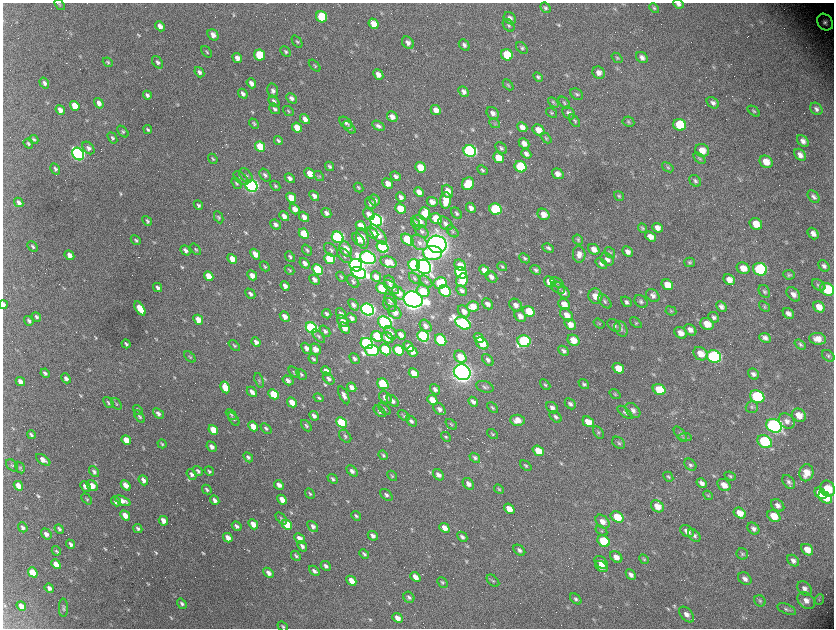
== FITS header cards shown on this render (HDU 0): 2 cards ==
NAXIS1  =                 1663 / length of data axis 1
NAXIS2  =                 1252 / length of data axis 2

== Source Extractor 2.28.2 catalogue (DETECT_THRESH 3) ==
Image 1663 x 1252 px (HDU 0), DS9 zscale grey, zoomed out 1/2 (1 PNG px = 2 x 2 image px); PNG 836 x 630 px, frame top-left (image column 2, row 1251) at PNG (3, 3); each listed source drawn as its Kron ellipse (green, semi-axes under 4 px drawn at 4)
Background 2900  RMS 52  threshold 156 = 3 sigma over >= 5 px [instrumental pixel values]
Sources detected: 729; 91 cannot appear on this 1/2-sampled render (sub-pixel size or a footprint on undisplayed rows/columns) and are neither listed nor drawn; of the other 638, the 500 brightest by FLUX_AUTO listed and drawn (138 fainter detections omitted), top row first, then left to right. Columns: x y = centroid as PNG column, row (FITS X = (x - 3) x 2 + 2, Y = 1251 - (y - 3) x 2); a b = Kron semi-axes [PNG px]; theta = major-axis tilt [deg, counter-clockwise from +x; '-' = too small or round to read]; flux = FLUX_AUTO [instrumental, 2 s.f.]
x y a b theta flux
60 4 6 3 -54 1.4e+04
678 4 5 4 - 3.7e+04
545 8 6 4 -44 2.6e+04
654 8 5 4 - 1.9e+04
322 17 6 5 - 4.8e+05
510 18 7 5 -46 5.0e+04
825 22 9 7 -50 5.2e+04
374 24 5 4 - 1.3e+05
509 25 7 5 -52 2.2e+04
160 26 5 4 - 5.6e+04
213 35 6 4 -51 6.3e+04
297 42 7 4 -50 1.8e+04
408 43 7 5 -49 5.1e+04
464 45 6 4 -47 3.3e+04
522 48 7 4 -47 2.1e+04
207 52 6 3 -52 1.4e+04
286 52 6 4 -47 2.0e+04
259 55 6 5 - 4.8e+05
507 55 6 5 - 3.8e+05
642 57 6 5 - 4.8e+04
237 58 5 4 - 6.4e+04
617 58 6 4 -39 1.7e+04
108 62 5 4 - 1.5e+04
158 62 7 4 -52 3.0e+04
315 66 7 4 -45 1.7e+04
199 72 5 4 - 3.5e+04
599 73 6 6 - 6.1e+04
378 74 5 4 - 6.6e+04
538 77 6 4 -45 2.4e+04
44 83 6 4 -56 3.3e+04
251 83 5 4 - 5.8e+04
508 85 6 3 -45 1.5e+04
273 91 7 5 -78 3.9e+04
464 92 6 4 -50 5.0e+04
243 94 5 4 - 3.7e+04
577 94 7 5 -37 2.5e+04
147 95 4 3 - 3.1e+04
292 98 6 4 -45 4.0e+04
274 101 6 4 -50 3.1e+04
553 102 6 4 -44 1.6e+04
99 103 6 4 -55 5.3e+04
564 103 7 4 -47 2.0e+04
713 103 7 5 -39 3.8e+04
75 106 5 4 - 1.6e+05
275 109 6 4 -40 2.8e+04
816 109 7 5 -48 4.1e+04
60 110 5 4 - 5.8e+04
436 110 5 4 - 8.9e+04
288 111 6 3 -40 1.6e+04
754 111 7 3 -38 1.6e+04
493 113 7 5 -47 5.4e+04
551 113 6 4 -36 1.6e+04
569 113 7 5 -49 5.4e+04
392 117 6 5 - 7.1e+04
305 119 5 4 - 7.1e+04
575 121 7 4 -53 1.9e+04
628 122 6 5 - 1.9e+04
346 123 7 5 -40 2.7e+04
254 124 5 3 - 1.6e+04
495 124 5 4 - 1.5e+04
680 125 6 6 - 4.0e+05
378 126 7 4 -32 4.1e+04
349 127 7 4 -45 2.4e+04
522 127 5 4 - 8.0e+04
297 128 5 4 - 1.7e+05
148 129 4 3 - 2.0e+04
538 130 6 5 - 1.2e+05
123 131 7 4 -46 1.8e+04
112 138 6 4 -52 2.0e+04
546 138 6 4 -43 1.6e+04
34 139 5 3 - 1.9e+04
278 140 5 3 - 2.1e+04
803 141 7 5 -45 5.5e+04
524 143 6 4 -44 7.5e+04
28 144 5 3 - 1.8e+04
260 147 5 4 - 3.1e+05
88 148 7 5 -48 4.1e+04
501 148 7 4 -46 2.5e+04
702 150 7 6 - 1.2e+05
470 151 6 6 - 2.6e+06
78 154 7 5 -52 3.8e+06
526 154 5 4 - 4.6e+04
800 155 7 5 -44 6.7e+04
498 158 6 5 - 1.9e+05
699 158 7 3 -44 1.7e+04
213 159 5 3 - 1.5e+04
766 162 7 5 -37 1.5e+05
329 166 5 3 - 2.3e+04
420 167 6 5 - 2.4e+05
521 167 6 5 - 6.7e+05
668 167 6 4 -35 1.6e+04
55 169 6 4 -58 2.7e+04
482 170 6 4 -44 2.1e+04
310 174 6 4 -44 1.6e+05
558 174 6 5 - 6.8e+04
265 175 7 5 -56 3.2e+04
246 176 8 5 -52 3.2e+04
319 176 6 3 -40 1.4e+04
396 176 5 4 - 3.8e+04
241 178 9 5 -40 2.8e+04
290 178 5 4 - 3.7e+04
695 181 6 5 - 2.7e+04
236 183 6 3 -55 1.7e+04
388 183 6 4 -45 8.0e+04
468 184 6 6 - 3.2e+05
252 186 6 5 - 4.5e+06
275 186 6 3 -45 1.7e+04
359 187 5 3 - 1.8e+04
447 191 7 5 -67 9.8e+04
419 192 5 4 - 8.4e+04
314 196 5 4 - 4.4e+04
619 196 5 4 - 1.7e+04
401 197 5 4 - 4.4e+04
814 197 7 5 -50 3.7e+04
291 198 5 4 - 2.0e+05
375 200 6 5 - 4.3e+04
446 200 8 5 86 1.9e+05
19 202 5 3 - 4.8e+04
432 202 5 4 - 8.2e+04
370 203 6 5 - 4.4e+04
198 205 5 3 - 2.5e+04
471 208 5 4 - 5.0e+04
295 209 6 4 -50 9.0e+04
400 209 5 4 - 2.5e+05
495 209 6 5 - 1.0e+06
326 213 5 4 - 4.3e+04
424 213 6 5 - 2.0e+05
456 213 6 4 -49 2.7e+04
369 214 6 5 - 7.0e+04
543 214 6 5 - 1.1e+05
284 216 5 4 - 6.8e+04
219 217 6 4 -63 1.8e+04
304 217 6 4 -49 6.5e+04
436 219 6 5 - 3.0e+05
376 220 6 5 - 3.6e+06
147 221 5 3 - 1.8e+04
420 221 7 5 -36 6.5e+04
445 223 8 5 -43 4.1e+04
275 224 5 4 - 4.6e+04
416 224 6 4 -65 2.7e+04
756 224 6 5 - 1.7e+05
361 226 5 4 - 1.6e+05
642 228 5 4 - 1.7e+04
657 228 5 4 - 7.7e+04
422 231 8 5 -43 3.1e+04
452 231 7 4 -47 2.1e+04
372 233 6 4 -43 6.7e+04
304 234 5 4 - 4.1e+05
813 234 6 4 -50 6.3e+04
378 235 12 5 -51 1.1e+05
338 237 6 5 - 2.6e+06
650 237 6 4 -33 8.3e+04
362 238 11 6 -75 1.1e+05
358 239 7 5 -46 8.0e+04
136 240 5 3 - 1.8e+04
407 240 7 5 -41 5.2e+05
578 240 5 4 - 1.8e+04
419 243 9 6 -37 5.2e+04
437 244 9 8 - 1.3e+07
33 247 6 3 -46 2.3e+04
382 247 6 5 - 2.0e+06
548 248 6 4 -26 2.5e+04
196 249 6 4 -47 1.9e+04
346 249 8 5 -60 1.6e+05
594 249 6 5 - 8.9e+04
185 250 5 4 - 4.4e+04
307 250 6 4 -51 1.9e+04
331 250 8 5 -47 3.1e+04
628 252 6 4 -42 5.2e+04
433 253 9 7 -4 5.4e+05
610 253 6 4 -51 1.8e+04
255 254 6 4 -50 9.2e+04
579 254 8 6 -87 6.7e+04
69 255 5 4 - 8.1e+04
344 256 9 5 -48 3.7e+04
290 257 6 3 -49 2.1e+04
368 258 8 6 -19 5.0e+06
525 258 6 4 -42 2.3e+04
232 259 5 4 - 1.3e+05
330 259 6 5 - 5.5e+05
607 259 7 5 -44 4.8e+04
388 262 8 5 -19 1.1e+05
689 262 5 4 - 2.0e+04
305 263 6 4 -49 5.8e+04
601 264 6 4 -39 3.0e+04
356 265 6 6 - 4.8e+06
414 265 6 5 - 2.0e+06
460 265 6 5 - 1.3e+05
265 266 5 3 - 1.6e+04
824 266 6 4 -50 3.5e+04
424 267 8 6 -45 6.7e+06
502 267 5 3 - 1.8e+04
743 268 6 5 - 1.3e+05
317 269 6 5 - 7.3e+05
760 269 7 6 - 1.2e+06
290 270 5 3 - 1.5e+04
484 270 6 4 -45 8.3e+04
535 270 6 4 -42 2.7e+04
359 273 7 5 -24 3.9e+06
461 273 6 5 - 8.0e+05
252 275 5 4 - 8.7e+04
789 275 6 4 -8 2.3e+04
209 276 5 4 - 1.7e+05
341 277 5 3 - 1.5e+04
376 277 6 4 -46 7.6e+04
491 277 7 5 -45 5.0e+04
414 278 7 4 -46 1.9e+04
314 280 6 4 -45 5.2e+04
462 280 7 5 63 2.3e+05
729 280 6 5 - 9.4e+04
353 281 7 5 -48 2.7e+04
390 282 7 5 -61 5.5e+04
426 282 7 4 -42 2.3e+04
550 282 6 5 - 1.2e+05
440 283 6 6 - 3.6e+05
557 283 7 4 -34 2.1e+04
667 285 6 5 - 1.3e+05
819 285 7 5 -36 2.6e+04
285 286 5 3 - 4.5e+04
391 287 9 4 -41 4.2e+04
158 288 5 3 - 3.6e+04
382 288 6 4 -40 5.4e+05
558 288 8 5 -33 2.9e+04
827 289 7 6 - 4.9e+05
462 290 6 4 -43 4.2e+04
423 291 7 5 -38 2.5e+05
445 291 6 5 - 1.1e+06
764 291 7 5 -57 2.6e+04
564 292 6 5 - 4.0e+04
399 293 7 5 -42 9.8e+04
250 294 6 4 -46 3.2e+04
793 294 8 5 -48 6.1e+04
595 296 7 7 - 1.5e+05
653 296 7 5 -40 4.4e+04
413 299 9 8 - 1.1e+07
391 300 7 5 -50 2.9e+04
605 301 8 5 -46 2.8e+04
641 301 7 5 -40 3.1e+04
626 302 6 4 -43 3.0e+04
487 304 6 4 -45 5.5e+04
564 304 6 5 - 1.2e+05
3 305 4 3 - 3.0e+04
353 305 6 4 -51 3.2e+04
390 305 8 5 -51 4.7e+04
516 305 7 5 -43 5.5e+04
473 306 6 5 - 1.4e+05
764 306 6 4 -38 1.8e+04
721 307 6 4 -44 4.3e+04
819 307 6 5 - 1.4e+05
140 308 8 4 -56 2.5e+05
368 309 7 5 -35 5.1e+06
464 311 7 5 -42 7.6e+04
529 311 6 5 - 2.9e+05
671 311 5 4 - 1.5e+04
395 312 7 5 -43 8.6e+04
341 313 6 4 -54 3.4e+04
788 313 6 5 - 5.7e+04
327 314 5 3 - 2.6e+04
566 315 7 5 -42 9.8e+04
520 316 6 5 - 6.9e+04
36 317 5 3 - 2.2e+04
285 317 5 4 - 7.7e+04
714 317 6 5 - 3.3e+04
352 318 5 4 - 4.2e+04
198 320 5 4 - 1.6e+05
29 321 5 3 - 2.7e+04
343 321 7 5 -47 6.1e+04
385 323 7 5 -34 2.3e+06
463 323 8 5 -30 3.2e+06
599 323 6 4 -35 1.5e+04
636 323 7 3 -42 1.5e+04
570 324 6 5 - 1.1e+05
707 324 7 6 - 1.7e+05
614 325 8 5 -39 3.2e+04
426 326 7 5 -49 5.1e+04
311 328 6 5 - 2.4e+06
344 328 6 4 -48 9.9e+04
621 329 8 6 -59 3.9e+04
690 330 7 5 -42 6.1e+04
325 331 6 4 -49 2.7e+04
391 333 7 5 -52 4.3e+04
681 333 7 5 -36 8.3e+04
401 335 5 4 - 7.0e+04
318 336 8 4 -48 2.5e+04
377 336 6 5 - 7.6e+05
423 336 6 5 - 1.8e+06
387 338 6 5 - 1.5e+05
479 338 5 4 - 7.4e+04
765 338 6 4 -26 4.7e+04
818 339 8 6 -8 1.1e+05
441 340 6 5 - 9.7e+05
573 340 6 5 - 1.5e+05
524 341 6 6 - 1.6e+06
256 342 5 3 - 4.6e+04
367 343 6 5 - 2.5e+06
482 343 7 5 -42 1.9e+05
126 344 4 3 - 2.7e+04
800 344 6 4 -36 2.3e+04
234 345 6 4 -42 2.1e+04
409 347 6 4 -46 8.1e+04
306 348 6 4 -47 4.8e+04
316 349 6 5 - 9.1e+04
372 350 7 5 -7 2.0e+06
385 350 6 5 - 9.4e+05
399 350 6 5 - 5.9e+05
412 351 5 4 - 6.7e+04
564 351 6 4 -42 3.1e+04
700 354 8 6 -36 1.4e+05
828 356 7 5 -37 2.3e+04
190 357 7 3 -46 1.4e+04
460 357 7 5 -48 2.2e+05
714 357 7 6 - 2.4e+06
354 358 6 4 -49 3.6e+04
313 359 5 3 - 2.0e+04
488 360 7 4 -49 3.3e+04
618 368 6 5 - 1.8e+05
326 371 5 4 - 1.8e+05
294 372 7 3 -46 1.5e+04
462 372 8 7 - 1.0e+07
45 373 5 3 - 2.7e+04
414 373 5 4 - 1.7e+05
301 374 6 4 -48 2.0e+04
753 374 6 5 - 3.8e+04
66 378 5 3 - 4.2e+04
329 379 7 4 -46 3.8e+04
259 380 7 4 -71 1.9e+04
288 380 6 4 -33 4.4e+04
20 381 5 4 - 6.2e+04
383 384 6 5 - 8.2e+05
584 384 6 4 -39 2.4e+04
545 385 6 4 -44 1.8e+04
225 387 6 4 -62 2.3e+05
352 387 5 4 - 6.3e+04
485 387 9 5 -17 2.9e+04
435 389 6 4 -52 3.3e+04
659 389 7 5 -29 3.6e+05
252 392 6 3 -47 6.3e+04
274 394 5 4 - 3.6e+05
615 394 6 4 -37 1.6e+04
344 395 9 4 -65 5.4e+04
385 397 7 5 -43 7.1e+04
757 397 7 6 - 9.9e+05
318 398 5 4 - 1.7e+04
432 400 6 4 -43 1.6e+05
393 401 7 4 -45 4.5e+04
292 402 5 4 - 1.5e+05
473 402 5 4 - 3.7e+04
108 403 6 4 -48 2.0e+04
116 404 6 3 -53 1.5e+04
570 404 6 4 -44 3.3e+04
752 407 6 5 - 2.2e+04
492 408 6 4 -45 1.9e+04
552 408 7 5 -42 4.2e+04
385 409 7 4 -43 1.9e+04
439 409 7 5 -45 4.0e+04
138 410 5 3 - 1.8e+04
633 410 8 6 -45 4.9e+04
380 411 7 4 -43 3.1e+04
625 412 9 4 -39 2.5e+04
158 413 6 4 -43 3.9e+04
231 414 6 3 -43 1.6e+04
799 415 7 6 - 1.4e+05
314 416 5 3 - 4.9e+04
404 416 7 4 -40 1.8e+04
140 417 7 4 -55 2.3e+04
556 417 7 5 -44 3.2e+04
234 419 7 3 -52 1.6e+04
517 420 7 5 -3 1.0e+05
411 421 6 4 -46 3.0e+04
787 421 9 7 -40 5.9e+04
588 422 6 4 -36 1.5e+05
342 423 6 4 -42 9.5e+05
451 424 6 3 -39 1.5e+04
253 426 5 4 - 1.3e+05
306 426 6 3 -48 2.0e+04
774 426 8 6 -23 5.1e+06
266 428 6 4 -41 2.3e+04
213 430 5 4 - 2.6e+05
598 432 7 4 -56 2.1e+04
493 434 6 3 -37 1.4e+04
680 434 9 4 -48 2.4e+04
31 435 4 3 - 2.2e+04
345 436 7 5 -50 2.7e+04
446 437 5 3 - 1.8e+04
685 437 7 4 4 1.7e+04
126 440 5 4 - 1.9e+05
765 442 8 6 -32 1.2e+06
619 443 7 5 -38 2.5e+04
162 444 4 3 - 1.5e+04
212 447 5 4 - 4.8e+04
538 451 6 4 -39 2.0e+05
383 455 5 3 - 1.9e+04
248 457 6 4 -46 2.8e+04
475 458 6 4 -39 2.7e+04
43 460 8 3 -35 8.5e+04
12 465 7 5 -47 2.2e+04
690 465 7 5 -46 2.7e+04
526 466 6 4 -41 2.2e+04
20 468 6 4 -58 1.6e+04
198 471 5 3 - 3.2e+04
209 471 5 3 - 2.0e+04
352 471 6 4 -43 4.1e+04
94 472 6 4 -53 3.3e+04
806 473 8 7 - 1.4e+05
192 474 6 4 -52 3.7e+04
438 475 6 4 -45 5.3e+04
392 476 6 3 -45 1.7e+04
730 476 6 4 -22 2.0e+04
668 477 5 4 - 1.9e+04
333 479 6 3 -41 2.2e+04
143 480 5 4 - 6.2e+04
788 482 7 5 -53 3.2e+04
702 483 5 4 - 5.2e+04
468 484 6 4 -46 5.6e+04
126 485 6 4 -50 1.1e+05
279 485 5 3 - 6.0e+04
724 485 7 5 -38 8.7e+04
18 486 5 4 - 1.3e+05
92 486 6 4 -44 1.2e+05
85 487 6 4 -47 5.5e+04
499 489 5 3 - 1.4e+04
828 489 8 7 - 3.1e+05
207 490 5 3 - 2.2e+04
310 493 5 3 - 1.5e+04
820 493 7 5 -42 3.1e+05
386 495 7 4 -44 3.3e+04
708 495 5 3 - 1.4e+04
825 498 7 5 -34 2.2e+05
87 499 6 3 -48 1.4e+04
215 500 5 3 - 4.7e+04
282 500 5 4 - 1.2e+05
116 501 5 4 - 4.9e+04
123 501 8 4 -24 9.1e+04
778 505 7 5 -38 5.4e+04
657 506 7 5 -41 1.3e+05
509 509 6 4 -41 1.4e+05
740 513 6 5 - 1.3e+05
125 516 5 4 - 1.4e+05
356 516 5 3 - 1.9e+04
774 516 7 5 -35 1.8e+05
617 517 7 5 -35 2.3e+05
281 518 7 3 -48 1.7e+04
163 521 5 4 - 9.9e+04
602 522 8 5 -42 8.3e+04
253 524 6 4 -48 1.1e+05
287 525 6 4 -42 4.0e+05
237 526 5 4 - 3.8e+04
313 526 6 4 -47 4.2e+04
23 527 5 3 - 3.6e+04
444 528 5 4 - 8.5e+04
59 529 5 3 - 2.2e+04
138 529 5 3 - 2.3e+04
753 529 7 5 -44 4.2e+04
601 531 6 3 -33 1.4e+04
687 531 7 5 -35 7.6e+04
46 534 6 4 -51 5.1e+04
694 535 7 5 -47 3.2e+04
373 536 5 3 - 5.4e+04
462 537 6 4 -45 3.1e+04
228 538 5 3 - 8.7e+04
299 538 6 4 -43 7.7e+04
604 541 6 5 - 5.5e+05
71 544 5 3 - 3.3e+04
302 546 6 4 -49 4.1e+04
519 550 6 4 -40 3.4e+04
807 550 6 5 - 1.3e+05
56 551 5 4 - 1.7e+04
364 554 5 4 - 2.4e+04
742 554 6 5 - 2.1e+04
296 556 6 3 -47 2.2e+04
616 557 7 5 -39 9.2e+04
644 559 5 4 - 1.7e+04
793 561 6 5 - 4.4e+04
601 562 7 5 -41 1.1e+05
56 564 5 4 - 1.8e+05
326 566 5 3 - 2.8e+04
601 566 7 5 -35 7.9e+04
314 571 6 4 -42 3.4e+04
33 572 5 4 - 3.3e+05
268 573 6 4 -45 5.3e+04
631 574 6 4 -46 4.2e+04
415 577 5 4 - 9.3e+04
745 579 7 5 -39 5.0e+04
351 581 5 4 - 1.1e+05
493 581 7 4 -42 2.0e+04
442 582 6 4 -49 1.9e+04
49 588 5 3 - 4.3e+04
804 589 8 6 -45 5.2e+04
409 597 6 5 - 3.0e+04
576 599 6 4 -43 2.7e+04
819 599 5 4 - 1.8e+04
806 600 10 7 -41 8.9e+04
760 601 6 5 - 2.0e+04
182 604 6 4 -54 2.8e+04
21 606 5 4 - 9.6e+04
63 608 9 4 -90 2.5e+04
787 609 10 5 -23 2.8e+04
687 614 9 5 -48 6.1e+04
397 618 5 4 - 8.2e+04
283 626 5 3 - 1.5e+04
At the frame edge (FLAGS 8, measured only in part): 4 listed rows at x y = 60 4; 678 4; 3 305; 283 626
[138 fainter detections neither listed nor drawn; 91 sub-pixel or undisplayed-footprint detections neither listed nor drawn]